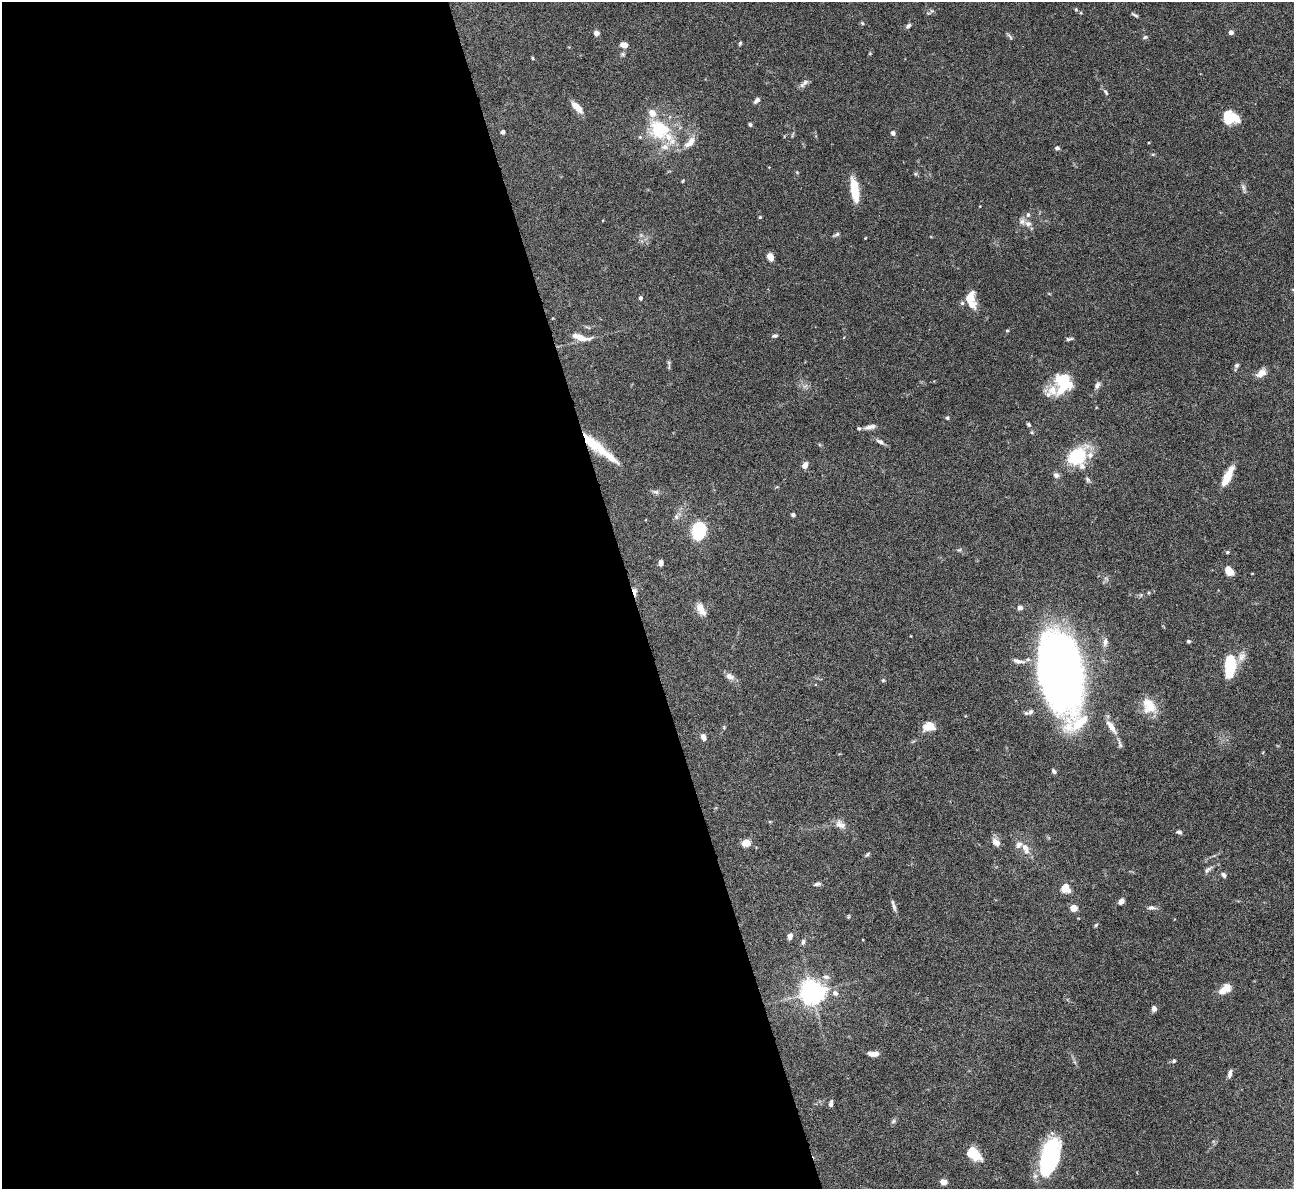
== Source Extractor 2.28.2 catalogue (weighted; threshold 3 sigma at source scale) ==
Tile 9 of 4 x 4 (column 1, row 3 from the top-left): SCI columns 3-1294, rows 1450-2636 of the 5172 x 5153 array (HDU 1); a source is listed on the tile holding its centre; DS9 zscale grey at full resolution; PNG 1296 x 1191 px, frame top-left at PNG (2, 2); no overlay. Shown black and unused: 49% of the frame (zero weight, under 4 of 8 exposures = <1% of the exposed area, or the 3 px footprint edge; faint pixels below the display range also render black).
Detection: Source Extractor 2.28.2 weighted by HDU 2 'WHT'; one run over the whole footprint, this tile lists its part. Background 0.0647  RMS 0.0025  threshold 0.0101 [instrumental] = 3 sigma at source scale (4.09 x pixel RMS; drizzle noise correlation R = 1.36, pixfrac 0.8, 0.05/0.05 arcsec/px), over >= 5 px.
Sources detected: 126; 2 inside a brighter object's white glare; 2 long thin detections or spike segments (spike, bleed or trail) — not listed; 14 inside a brighter listed object's ellipse — not listed separately; the other 108 listed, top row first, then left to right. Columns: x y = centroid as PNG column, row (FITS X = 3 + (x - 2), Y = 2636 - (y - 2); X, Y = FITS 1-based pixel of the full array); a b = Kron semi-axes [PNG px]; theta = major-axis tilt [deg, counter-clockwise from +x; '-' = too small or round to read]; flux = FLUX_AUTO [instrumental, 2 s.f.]
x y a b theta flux
1076 9 5 4 - 0.25
1134 15 11 4 -27 0.43
862 23 5 4 - 0.26
908 26 7 5 44 0.54
1231 32 4 4 - 0.99
596 33 7 6 - 0.74
1010 37 10 3 -50 0.39
1145 37 6 5 - 0.38
740 43 6 4 73 0.31
624 45 7 5 -7 1.8
533 58 5 3 - 0.23
805 82 12 6 45 0.86
1106 92 9 4 -58 0.5
756 100 10 5 47 0.63
577 107 16 6 -46 2.3
1227 118 16 10 -83 4.4
750 125 4 4 - 0.41
660 130 31 24 -40 12
503 132 5 4 - 0.52
893 133 5 4 - 0.71
690 142 19 9 46 2.1
1057 148 4 4 - 0.7
1153 154 6 3 17 0.24
915 174 6 3 71 0.27
683 181 4 3 - 0.21
1243 187 9 6 -71 0.64
855 190 22 7 -82 7
1028 215 6 5 - 0.5
760 217 4 4 - 0.23
1028 223 9 7 -14 1
837 234 7 5 30 0.46
770 257 7 5 -64 2.3
1293 289 5 3 - 0.19
640 298 4 4 - 0.6
969 298 12 8 58 3.7
1007 330 4 4 - 0.25
775 336 8 4 9 0.41
580 337 19 6 -13 3.2
1069 339 9 4 9 0.43
669 363 7 4 -72 0.34
1237 365 6 5 - 0.51
1261 373 12 8 38 1.8
1097 385 10 6 58 0.78
1064 386 23 13 41 6.2
947 418 5 5 - 0.36
1029 425 5 4 - 0.37
870 427 17 6 12 1.2
591 442 31 13 -45 5.4
880 442 10 5 -26 0.81
1077 456 27 19 42 9.5
805 465 8 6 60 1.2
1056 475 7 6 - 0.82
1227 476 23 7 63 4.3
1087 479 8 5 -55 0.47
656 492 9 6 -17 0.6
793 515 4 4 - 0.56
676 517 7 6 - 0.63
699 531 16 11 83 13
959 550 6 4 18 0.31
1227 552 5 4 - 0.31
660 563 6 5 - 0.83
1229 571 11 8 -51 2.1
634 591 10 5 -81 1.1
1020 608 7 6 - 0.67
701 609 15 8 -63 2.2
911 636 3 2 - 0.13
1188 641 6 4 -13 0.31
1105 642 12 7 85 1.1
1241 657 13 10 55 1.6
1230 666 22 10 86 9.6
1060 672 67 34 -80 180
730 676 12 8 -29 1.1
883 680 5 4 - 0.28
1149 706 21 15 -65 4.2
1031 712 10 7 45 0.74
931 727 9 6 -61 2.7
703 737 8 6 -68 0.97
1054 771 5 4 - 0.54
840 824 14 9 -35 1.6
1179 832 7 5 -16 0.54
996 842 11 7 -39 1.3
746 843 7 5 10 3.3
1025 848 14 7 -68 1.7
867 854 7 4 52 0.38
1208 870 13 5 42 0.74
1223 875 7 5 -54 0.57
817 884 8 5 6 0.59
1065 888 10 9 - 2.4
1121 901 6 5 - 1.3
893 905 15 4 -73 0.83
1074 908 6 5 - 2.4
1151 908 11 6 4 0.76
1096 925 5 4 - 0.31
790 936 8 5 73 0.81
803 942 7 5 74 0.53
826 977 9 6 -16 0.84
1223 990 16 8 19 2.3
812 993 7 7 - 210
835 993 8 7 - 1
1154 1009 6 5 - 0.94
874 1054 10 5 1 1.9
1174 1061 5 5 - 0.41
1230 1074 10 4 77 0.78
831 1104 7 4 80 0.77
893 1121 7 5 46 0.43
973 1153 13 9 -36 6.6
1050 1155 36 15 79 32
943 1182 6 5 - 1.5
Overlapping masked pixels (flux is a lower limit): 2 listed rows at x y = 591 442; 634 591
Isophote crosses this tile's border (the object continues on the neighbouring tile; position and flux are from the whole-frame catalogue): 1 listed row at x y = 1293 289